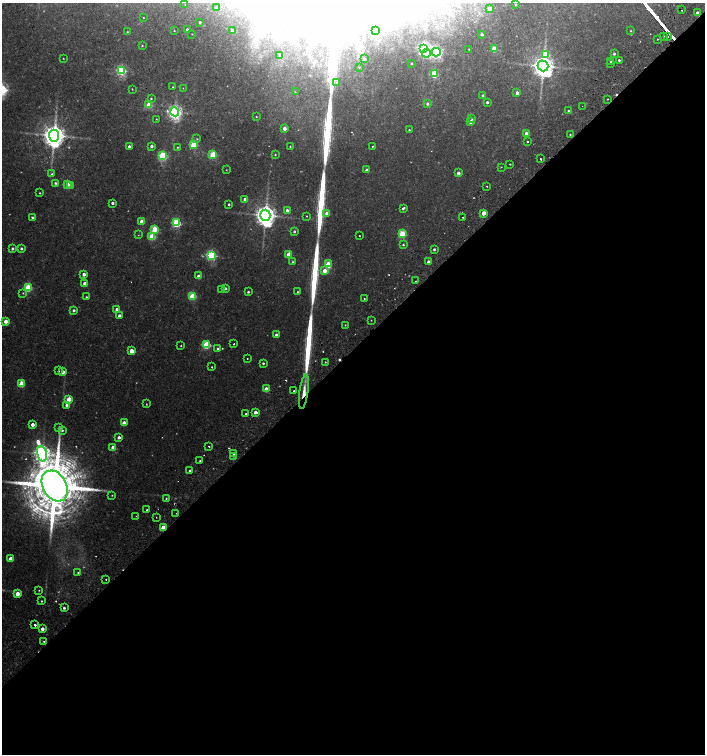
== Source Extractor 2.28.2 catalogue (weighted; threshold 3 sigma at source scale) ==
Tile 15 of 4 x 4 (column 3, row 4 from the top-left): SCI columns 3003-4407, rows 53-1556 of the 6068 x 6115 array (HDU 1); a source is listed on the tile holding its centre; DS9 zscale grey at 2 x 2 block average (1 PNG px = mean of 2 x 2 image px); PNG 707 x 756 px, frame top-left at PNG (2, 3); each listed source drawn as its Kron ellipse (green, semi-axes under 4 px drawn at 4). Shown black and unused: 54% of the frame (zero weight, under 2 of 3 exposures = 3% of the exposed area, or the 3 px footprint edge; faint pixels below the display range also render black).
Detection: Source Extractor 2.28.2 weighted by HDU 2 'WHT'; one run over the whole footprint, this tile lists its part. Background 0.0101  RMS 0.0028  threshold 0.0126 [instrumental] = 3 sigma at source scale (4.5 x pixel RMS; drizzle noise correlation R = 1.50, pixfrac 1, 0.0396/0.0396 arcsec/px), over >= 5 px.
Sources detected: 208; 7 too faint to see at this stretch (2 x 2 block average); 7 inside a brighter object's white glare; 7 cosmic-ray / hot-pixel residue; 2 long thin detections or spike segments (spike, bleed or trail) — neither listed nor drawn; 1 inside a brighter listed object's ellipse — not listed separately; the other 184 listed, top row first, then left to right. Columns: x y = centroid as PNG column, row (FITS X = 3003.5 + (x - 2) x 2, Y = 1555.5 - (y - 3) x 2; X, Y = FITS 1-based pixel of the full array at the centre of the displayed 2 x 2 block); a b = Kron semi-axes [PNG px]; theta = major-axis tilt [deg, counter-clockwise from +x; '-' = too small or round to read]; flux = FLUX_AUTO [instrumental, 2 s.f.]
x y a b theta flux
185 4 2 2 - 0.32
516 5 3 2 - 0.79
217 8 2 2 - 1.3
489 9 3 3 - 5.4
682 10 2 2 - 1.4
697 13 2 2 - 4.3
143 17 2 2 - 0.38
200 22 2 2 - 1.1
187 30 2 2 - 2.1
375 30 3 3 - 13
174 31 2 2 - 0.44
232 31 2 2 - 5.4
631 31 2 2 - 0.48
127 32 2 2 - 0.57
192 34 2 2 - 0.29
482 34 3 2 - 2
664 36 2 2 - 1.3
667 36 2 2 - 0.46
657 39 2 2 - 1
142 46 2 2 - 0.54
424 48 4 4 - 200
469 49 2 2 - 0.48
494 49 3 3 - 21
436 52 4 4 - 140
426 53 4 3 - 19
545 54 4 3 - 25
614 54 2 2 - 1.4
280 56 4 3 - 1
63 58 2 2 - 0.37
364 59 3 3 - 4
619 60 2 2 - 2.1
611 61 2 2 - 1.3
412 63 2 2 - 0.75
610 64 2 2 - 0.49
543 66 5 5 - 730
359 67 2 2 - 0.86
121 70 3 3 - 83
434 74 3 3 - 36
337 83 4 4 - 1.6
173 87 2 2 - 0.31
183 88 2 2 - 0.3
132 89 2 2 - 0.59
295 92 3 2 - 0.45
517 93 2 2 - 3.9
483 95 2 2 - 0.97
151 99 2 2 - 0.66
608 99 2 2 - 0.41
487 102 2 2 - 1.6
427 104 3 3 - 1.7
149 105 3 3 - 21
582 106 2 2 - 0.56
568 111 2 2 - 0.5
175 112 4 4 - 230
256 117 2 2 - 0.43
156 119 3 2 - 0.43
472 119 2 2 - 0.56
470 122 3 2 - 4.5
284 128 2 2 - 5.5
409 130 2 2 - 0.81
526 134 3 2 - 7.9
570 135 3 2 - 1.3
54 136 6 5 - 850
197 139 3 2 - 0.54
527 141 2 2 - 0.99
193 145 3 3 - 32
152 146 3 2 - 2.6
290 146 2 2 - 0.45
372 146 2 2 - 0.76
129 147 2 2 - 3.2
177 147 2 2 - 0.45
213 154 3 3 - 35
275 155 2 2 - 0.55
163 156 3 3 - 61
540 159 2 2 - 1
510 164 2 2 - 0.39
501 167 2 2 - 0.42
226 170 2 2 - 0.28
367 170 2 2 - 2.7
458 173 2 2 - 4
52 174 3 2 - 0.72
55 183 2 2 - 1.2
68 184 3 2 - 7.6
71 186 3 2 - 2.3
487 186 2 2 - 0.67
40 193 2 2 - 0.54
245 199 2 2 - 4.5
113 203 2 2 - 1.9
229 204 2 2 - 0.97
403 208 3 2 - 1.4
287 210 3 3 - 2.6
327 213 3 3 - 5.7
484 213 3 2 - 11
265 215 5 5 - 670
306 216 2 2 - 0.39
462 217 2 2 - 0.7
33 218 3 2 - 1.8
142 221 3 2 - 8.9
176 223 3 3 - 66
155 229 3 3 - 29
294 231 3 2 - 1.2
402 234 3 3 - 39
138 235 2 2 - 0.48
152 236 3 3 - 26
359 236 2 2 - 0.49
403 245 3 2 - 0.85
21 248 2 2 - 1.6
12 249 2 2 - 1.7
434 249 2 2 - 1.3
289 254 3 3 - 10
211 255 3 3 - 92
293 262 2 2 - 0.6
428 262 2 2 - 4.2
328 264 3 3 - 17
325 271 3 3 - 9.1
84 274 2 2 - 4.7
198 276 3 3 - 3.1
416 281 2 2 - 0.54
85 283 2 2 - 3.8
28 288 3 3 - 42
225 288 3 2 - 1.4
222 290 2 2 - 0.51
248 292 2 2 - 1.2
297 292 2 2 - 0.58
23 293 3 3 - 0.76
192 296 3 3 - 37
86 297 2 2 - 0.86
364 298 2 2 - 1.1
74 310 3 3 - 2
117 310 3 2 - 6.4
119 316 2 2 - 2.9
371 320 2 2 - 0.29
6 321 3 3 - 9.5
345 325 2 2 - 0.52
276 335 2 2 - 2.2
234 344 2 2 - 1.3
206 345 3 3 - 47
181 346 2 2 - 0.45
217 348 3 2 - 0.79
131 351 3 3 - 9.8
247 358 2 2 - 0.73
325 362 2 2 - 0.51
263 363 3 2 - 1.2
212 367 2 2 - 0.72
59 371 3 2 - 0.62
63 372 3 3 - 3.3
21 384 3 3 - 20
266 389 3 2 - 8.3
294 391 2 2 - 0.96
304 392 18 4 82 8.3
69 399 3 3 - 18
146 404 2 2 - 0.65
67 405 3 3 - 2.2
255 412 2 2 - 5.7
246 414 2 2 - 1.9
124 423 3 2 - 7.6
33 424 2 2 - 5.1
59 428 3 3 - 1.9
62 430 4 3 - 1.1
119 437 2 2 - 3.2
209 446 2 2 - 1.1
113 447 2 2 - 6.9
233 453 2 2 - 4.9
42 454 8 5 -74 380
234 456 2 2 - 0.66
200 461 2 2 - 1.1
189 470 2 2 - 0.93
55 486 16 12 -61 7000
112 495 2 2 - 0.5
166 498 3 2 - 0.58
147 510 2 2 - 1.3
176 513 2 2 - 0.29
136 516 2 2 - 0.58
156 517 2 2 - 0.29
163 528 3 2 - 13
10 559 3 2 - 8.5
78 572 2 2 - 1.6
106 579 2 2 - 1.4
39 590 2 2 - 0.38
17 594 3 3 - 9.6
41 601 2 2 - 0.73
64 608 2 2 - 3.7
35 625 2 2 - 2.6
42 629 2 2 - 4.3
44 642 2 2 - 1.2
Overlapping masked pixels (flux is a lower limit): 3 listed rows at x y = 682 10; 304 392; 163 528
Diffuse or blended objects may show on this block-average render without a row.